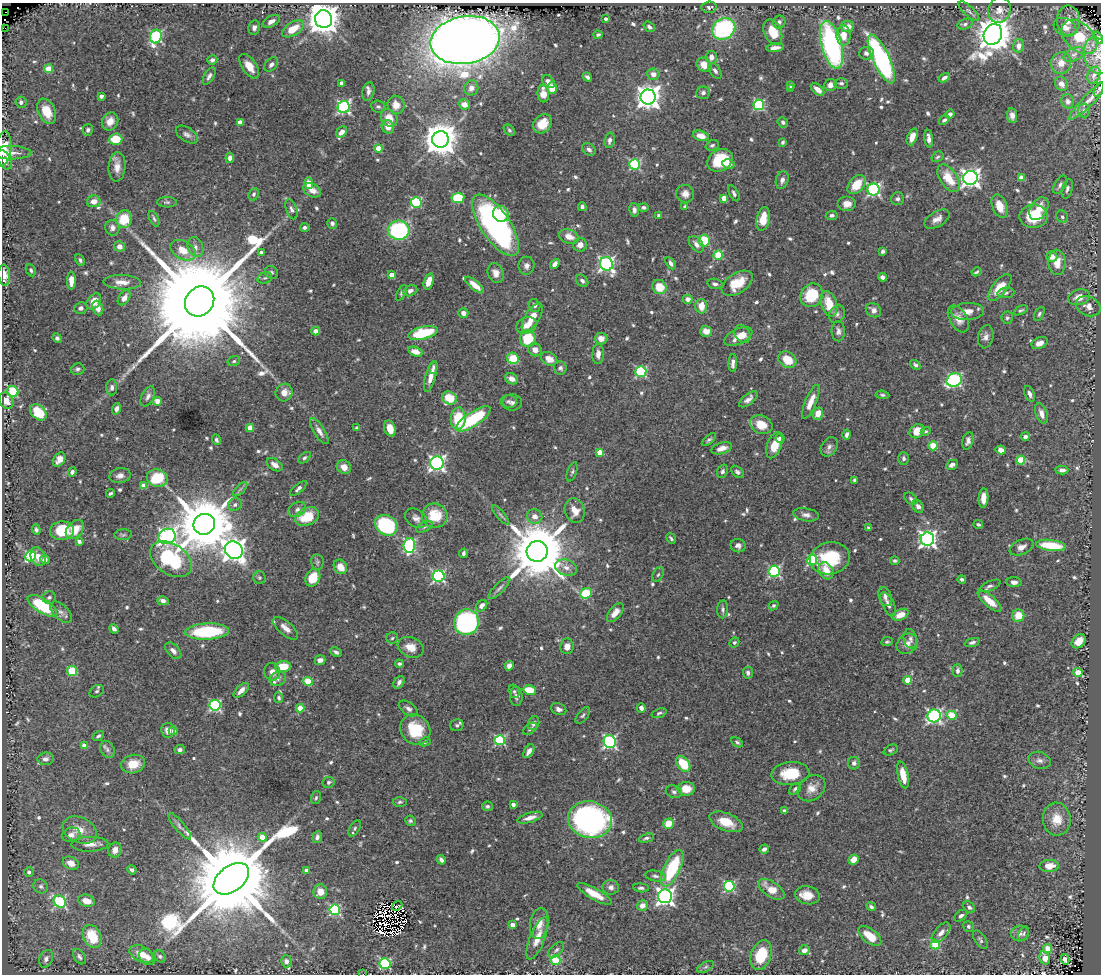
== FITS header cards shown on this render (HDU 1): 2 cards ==
NAXIS1  =                 1099
NAXIS2  =                  972

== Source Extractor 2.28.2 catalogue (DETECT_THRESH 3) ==
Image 1099 x 972 px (HDU 1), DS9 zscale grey, 1 PNG px = 1 image px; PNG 1103 x 976 px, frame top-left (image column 1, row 972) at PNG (2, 3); each listed source drawn as its Kron ellipse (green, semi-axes under 4 px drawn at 4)
Background 0.509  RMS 0.014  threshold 0.0408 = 3 sigma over >= 5 px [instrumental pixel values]
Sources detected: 721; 11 with non-positive FLUX_AUTO (blend fragments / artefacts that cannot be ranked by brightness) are neither listed nor drawn; of the other 710, the 500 brightest by FLUX_AUTO listed and drawn (210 fainter detections omitted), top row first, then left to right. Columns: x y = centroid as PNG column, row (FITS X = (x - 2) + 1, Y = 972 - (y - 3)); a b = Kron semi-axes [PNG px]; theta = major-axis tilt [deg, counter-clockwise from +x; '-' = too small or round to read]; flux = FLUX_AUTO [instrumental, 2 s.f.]
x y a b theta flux
709 7 7 5 4 2.9
999 10 13 11 67 7.1
969 11 13 5 -43 2.8
5 12 3 2 - 1300
324 19 9 8 - 1700
605 19 3 3 - 3.2
1068 20 15 11 -89 14
271 21 9 5 29 5.8
779 22 6 6 - 3.2
965 24 8 5 16 2.4
847 26 7 5 7 7.8
649 27 6 4 -37 2.6
1065 27 12 8 -28 9.1
5 28 2 2 - 5400
254 28 7 5 79 3.1
293 29 12 6 32 20
724 29 12 10 32 110
773 32 13 8 -65 20
993 34 11 9 61 2000
598 35 4 4 - 1.9
843 35 10 7 -89 11
156 37 7 5 69 120
1079 37 21 13 -42 38
1098 38 7 4 -52 3
465 40 35 23 10 2400
832 45 24 10 -75 200
1019 46 7 5 76 5.4
775 48 9 4 7 4.7
866 53 7 6 - 3.5
1074 54 11 6 26 3.8
1097 55 18 13 -75 12
711 57 6 5 - 5.1
881 59 26 8 -65 180
212 60 5 4 - 3.3
1061 63 11 10 - 8.7
271 64 8 5 49 3.4
704 65 8 6 -41 11
249 66 14 7 -55 11
49 69 4 4 - 23
715 71 8 5 -54 2.7
653 74 6 6 - 5.9
1094 75 9 6 69 3.1
209 76 9 5 60 3.4
587 77 5 3 - 2.4
944 78 6 4 33 3.1
548 82 7 5 -48 5.2
342 83 4 4 - 4.8
841 83 7 5 1 2.5
1061 84 7 6 - 6.1
791 85 4 3 - 1.7
830 85 6 6 - 6.3
471 88 7 7 - 6.5
552 88 6 5 - 13
790 89 3 3 - 1.8
818 89 8 4 -41 7.9
1099 89 8 3 64 1.7
368 92 9 6 76 3.7
703 93 7 6 - 2.8
543 94 9 6 -85 9.6
101 96 4 3 - 4.9
648 97 7 7 - 800
1089 100 28 5 45 7.6
1068 101 7 6 - 3.8
21 102 5 5 - 3.1
464 104 6 5 - 7.2
396 105 9 8 - 10
759 105 5 5 - 88
344 107 6 6 - 170
378 107 7 6 - 2.2
1084 110 7 6 - 2.4
47 111 13 8 -66 17
950 114 4 4 - 3.1
1012 116 7 5 -83 4.7
389 118 9 7 -52 12
944 120 5 4 - 2.3
110 121 9 7 58 7.6
240 122 4 4 - 8.9
783 122 5 5 - 2.3
542 124 10 8 50 15
388 127 7 6 - 7.4
88 130 6 5 - 2
509 130 6 4 -45 1.8
342 132 6 4 49 6.1
187 134 12 7 -33 3.9
701 136 8 5 -16 8.9
912 137 9 5 69 9.4
116 139 7 5 4 22
440 139 8 8 - 2100
929 139 9 4 -84 4.6
609 140 8 5 78 3.2
783 142 4 3 - 1.7
712 145 7 5 21 2
4 148 17 7 86 15
379 148 4 4 - 21
589 149 7 5 -39 3.5
11 153 20 6 0 7.9
937 157 6 4 32 1.9
230 158 5 4 - 4.7
4 160 10 6 -58 6.1
720 160 13 10 29 34
635 164 5 5 - 100
728 164 6 4 -12 4.9
117 167 15 8 86 8.7
1021 177 4 4 - 11
949 178 15 8 -56 23
970 178 7 7 - 430
782 180 9 6 74 3.7
309 183 6 4 -89 16
857 185 11 7 48 19
1060 185 10 5 60 3
1067 189 10 5 74 2.7
312 190 9 6 -28 6.9
873 190 6 6 - 180
734 193 8 4 -62 2.6
254 194 6 5 - 1.9
685 194 9 9 - 5.9
458 198 6 5 - 52
724 198 4 4 - 13
898 199 7 6 - 2.7
94 201 7 6 - 8.2
167 202 10 5 -1 2
416 202 5 5 - 85
847 204 9 7 0 7.2
1000 206 12 7 -70 10
582 207 4 3 - 2.3
644 207 5 4 - 2.3
685 207 4 4 - 4.1
291 209 10 5 -72 3.1
1039 209 12 8 59 11
634 210 7 5 -79 3.4
501 214 8 7 - 21
832 215 6 4 7 2.2
659 216 4 3 - 4.4
1034 216 14 11 1 32
1062 217 7 5 -54 2.3
124 219 9 8 - 26
154 219 8 3 -64 1.9
763 219 12 6 78 15
937 219 14 7 30 6.3
332 223 5 4 - 2.9
496 225 36 14 -56 230
305 227 5 4 - 2.6
112 228 8 7 - 3.9
399 230 11 9 -3 97
569 237 10 7 -18 8.9
704 241 6 5 - 34
696 244 9 6 -50 4.4
580 245 7 6 - 5.9
120 246 5 5 - 6.7
195 247 10 7 -69 4.4
183 250 13 9 -31 15
883 251 4 4 - 2.8
261 252 4 3 - 2.4
718 255 5 4 - 42
1052 257 5 5 - 5.9
80 260 6 4 -63 2.3
1057 262 12 8 -89 11
671 263 7 4 -60 3.2
555 264 5 4 - 4.1
606 264 7 6 - 240
526 266 9 8 - 4
31 270 6 4 -62 2
271 272 7 6 - 2
976 272 5 3 - 1.7
496 273 10 8 -68 6.3
4 275 10 6 -84 10
392 275 4 4 - 11
882 277 4 4 - 3.3
265 278 7 5 18 1.9
71 281 9 4 89 11
429 281 8 4 72 8.9
582 281 7 5 -44 2.8
122 282 19 7 -3 8.9
737 283 17 10 33 23
715 284 8 5 -10 2.8
475 285 11 4 -40 9.9
659 287 7 7 - 18
1000 288 16 7 50 19
410 291 7 5 26 3.8
402 293 8 4 64 1.9
1006 293 8 5 10 2.3
812 295 12 10 52 39
1079 297 11 7 16 9.1
124 298 8 5 55 5.5
688 299 5 4 - 5.4
94 301 9 6 53 13
200 301 16 14 49 44000
829 304 13 7 -73 20
535 305 7 5 -62 2.6
701 306 7 6 - 11
1088 306 13 9 -24 6.4
81 308 6 5 - 2.8
98 308 7 5 -68 7.4
873 310 8 6 -35 6
1021 310 8 4 24 1.7
967 311 16 8 4 9.4
463 313 5 5 - 4.7
837 314 9 7 55 3.4
1039 314 7 4 62 1.9
532 317 16 7 58 13
1007 318 6 6 - 2.1
958 319 15 8 -59 9.4
526 325 11 8 19 8.2
316 331 4 4 - 9.7
706 331 6 5 - 6.6
838 331 10 7 -88 3.9
423 333 15 6 13 44
743 334 9 7 -61 5.5
738 337 15 7 25 9.4
986 337 11 7 78 5
57 338 5 4 - 2.3
601 338 6 6 - 6.5
528 339 8 8 - 34
1040 343 8 5 23 5.8
535 350 7 6 - 6.1
415 352 7 4 -16 8.3
598 354 10 5 87 5.1
513 358 6 5 - 35
549 359 8 6 -28 8.3
787 360 10 7 -33 19
234 361 6 5 - 1.7
733 363 9 4 87 4
915 365 6 4 -38 1.8
433 367 6 3 87 2.1
560 368 7 6 - 2.6
77 369 7 5 16 2.4
641 372 5 5 - 83
431 376 16 5 75 8.5
512 379 7 5 -26 7.5
954 380 8 6 23 150
112 387 8 5 84 3
13 392 6 5 - 70
284 393 9 8 - 7.6
1030 394 8 5 -68 3.8
882 395 7 4 -6 1.7
148 396 11 6 64 3.7
449 398 8 6 -24 22
748 399 11 5 39 4.9
6 401 9 6 -61 8.6
157 401 4 4 - 11
508 401 8 6 5 2.6
512 402 9 8 - 3.5
811 402 18 5 67 12
116 409 6 4 75 3.4
38 412 9 6 -44 25
1041 413 10 6 -70 6.1
818 414 6 5 - 11
458 419 11 7 85 38
473 419 20 7 33 69
761 425 11 9 -24 17
250 428 4 4 - 15
357 428 4 3 - 1.8
390 428 8 5 -72 10
319 431 15 5 -58 5.7
917 431 8 6 37 14
926 431 5 4 - 1.8
846 435 5 3 - 2.6
1025 437 4 4 - 3.3
780 438 4 4 - 4.4
216 440 5 4 - 1.9
709 440 8 4 40 2
968 441 9 5 75 3.6
774 445 14 7 69 18
933 446 4 4 - 39
829 447 10 7 57 4
722 448 10 5 17 6.9
1001 450 5 4 - 7.6
600 452 4 4 - 15
305 458 7 4 36 2
904 458 6 5 - 2.7
59 459 8 5 57 6.3
1021 460 4 4 - 27
437 463 6 6 - 260
275 465 9 5 -34 5.5
952 465 6 4 29 3.7
344 467 7 6 - 7
1062 470 6 4 3 3.9
722 471 7 5 70 2.6
72 472 5 4 - 2.7
572 472 10 4 70 2.1
737 472 7 5 -42 2.6
120 476 11 7 11 4.5
157 478 10 8 -17 44
855 480 4 3 - 2.1
144 486 4 4 - 8.8
298 488 10 4 40 2.8
240 489 9 3 45 1.9
111 493 4 3 - 1.8
983 498 10 5 87 8.2
911 499 7 5 -40 2.2
235 505 7 6 - 2.8
918 507 7 5 -59 3
297 509 9 7 32 3.7
575 511 12 10 -72 10
501 515 12 4 -49 2.2
806 515 13 6 -9 4.6
435 516 13 12 - 26
535 516 8 7 - 6.6
307 517 13 8 24 28
416 518 12 8 -35 5
204 524 11 10 - 7700
386 525 12 9 -35 95
978 525 5 4 - 1.8
424 527 9 5 28 2
869 528 4 3 - 2
36 530 5 4 - 2.2
75 530 11 7 46 14
62 531 12 9 5 26
123 535 9 5 4 2.1
167 536 8 7 - 280
671 538 6 2 -52 1.7
927 539 7 6 - 330
79 541 4 3 - 3.4
409 545 7 6 - 110
1051 545 15 5 -7 34
738 546 7 6 - 3.3
1021 547 12 7 25 5
234 550 9 8 - 750
537 551 10 10 - 8300
463 553 5 3 - 2.3
31 556 5 5 - 78
38 557 10 7 -67 8.5
830 558 20 16 11 49
171 559 23 15 -32 110
45 560 4 4 - 4.2
812 560 5 5 - 87
895 561 5 4 - 1.7
317 562 8 6 -81 2
340 567 8 6 -57 11
566 567 11 8 -14 6.2
774 571 5 5 - 120
826 571 9 7 -57 13
658 575 7 5 62 1.8
439 576 6 6 - 150
259 578 6 6 - 1.7
313 578 9 7 63 22
962 579 4 3 - 2
1014 582 7 5 -3 3.5
990 586 11 4 23 2.8
499 588 15 5 46 3.1
586 593 6 5 - 30
885 596 10 6 -70 3.5
49 597 7 6 - 2.4
163 601 6 4 -15 4
990 601 15 5 -40 16
888 604 13 6 -64 4.6
42 606 16 7 -33 54
482 606 6 5 - 6.3
774 606 5 4 - 1.7
723 609 9 5 86 2.5
61 612 13 7 -43 4.4
615 613 11 5 51 8.5
900 615 8 5 24 11
1018 616 6 6 - 14
466 622 13 12 - 190
286 628 15 7 -40 7.8
114 629 5 3 - 3.1
207 632 22 8 3 67
392 638 6 5 - 1.9
910 639 10 6 -76 3.4
1079 641 8 6 45 13
887 642 6 4 10 1.7
972 642 8 4 17 2.7
734 643 5 4 - 1.7
907 644 11 9 38 6.7
567 646 8 6 85 7.2
411 647 13 10 -23 11
173 651 10 6 -47 4.8
336 652 6 4 -28 2.3
320 660 5 4 - 4
399 664 4 3 - 1.9
283 666 8 5 4 22
509 666 5 4 - 4.9
72 671 5 5 - 29
958 671 6 5 - 2.7
272 672 9 8 - 4.9
748 673 6 5 - 3.1
1078 673 4 4 - 26
278 679 8 7 - 3.4
908 680 4 4 - 21
308 681 5 4 - 33
399 682 7 5 56 3.8
241 690 9 5 44 5.9
530 690 6 4 -13 21
97 691 8 5 34 1.8
514 691 7 5 -74 1.7
516 696 10 6 -88 3.4
279 698 5 4 - 1.8
215 705 5 5 - 120
300 708 4 4 - 17
641 708 5 4 - 4.3
408 709 10 6 -37 3.4
559 709 8 5 -20 3.6
659 713 8 4 18 1.8
583 715 10 5 51 2.3
952 715 5 4 - 39
934 716 6 6 - 220
534 723 7 5 67 3.3
457 725 7 5 15 2.4
530 729 8 5 35 2
168 730 7 6 - 6.4
415 730 16 14 -46 32
173 731 5 4 - 2.9
98 736 6 4 34 2.2
500 740 5 5 - 88
425 742 6 4 28 1.8
610 742 6 6 - 170
737 742 6 4 -33 2
84 746 4 4 - 11
107 750 9 7 -60 3.3
180 750 5 4 - 2.4
891 750 7 5 25 1.9
529 751 8 4 59 4.7
45 759 8 6 7 4
1040 760 11 8 -18 4.4
854 763 6 6 - 3.1
133 764 12 9 15 15
683 764 9 6 -54 28
790 773 19 11 5 30
903 775 14 5 -77 15
329 782 6 5 - 2
811 788 15 12 39 10
686 789 8 7 - 14
795 789 7 4 46 2.1
674 792 8 6 -21 2.6
316 798 6 5 - 1.8
400 802 7 4 3 1.8
513 804 4 3 - 4.6
487 806 5 4 - 2
785 811 4 4 - 3.5
530 818 13 5 16 6.7
1057 819 16 14 -83 17
590 820 22 18 -10 280
410 821 5 5 - 1.8
726 822 17 9 -21 17
668 824 5 5 - 16
180 826 16 5 -50 3.2
355 828 9 5 59 2
80 830 18 12 -25 14
71 835 9 7 17 5.6
262 837 4 4 - 16
317 837 6 4 70 3.1
646 838 7 3 15 2
90 844 18 7 1 7.2
764 849 5 4 - 3.3
115 850 7 6 - 5.6
441 860 5 3 - 2.8
854 860 5 4 - 13
71 863 8 6 -25 7.7
1049 866 9 6 3 14
672 868 20 8 65 58
132 870 5 3 - 2
306 870 4 3 - 4.2
29 872 5 4 - 3.6
655 876 10 5 -10 3.1
231 879 20 12 38 23000
41 886 7 6 - 2.7
729 886 5 5 - 95
611 887 8 7 - 4.3
641 888 8 4 -5 2.2
771 889 15 7 -33 17
320 892 7 7 - 9.5
594 894 19 5 -29 15
807 895 12 9 -12 13
665 896 7 7 - 360
60 901 7 5 -35 110
86 901 8 6 -17 10
642 905 5 5 - 6.2
397 906 6 2 39 2.4
871 907 5 3 - 2
969 907 6 5 - 2.5
335 910 5 5 - 100
961 916 7 4 39 2.5
539 924 15 9 81 10
512 925 4 4 - 7.4
968 926 6 5 - 1.8
941 933 12 6 49 5.5
1020 934 9 8 - 4
1024 934 7 4 69 2
92 936 12 9 -64 27
870 936 13 7 -37 15
537 938 23 7 68 13
980 940 10 5 -56 2.2
935 944 5 5 - 56
1047 949 4 4 - 26
556 950 10 5 45 2.8
804 950 5 5 - 5.4
141 954 13 8 -26 9.7
761 955 15 10 71 36
160 956 7 5 -44 1.9
79 957 8 5 -58 2.4
147 957 9 6 -45 5.7
1045 958 7 5 -73 7.9
46 959 9 6 67 3.7
1065 959 5 4 - 4.8
556 960 5 4 - 53
286 961 6 5 - 3.4
385 964 5 5 - 92
706 967 9 5 27 2.2
363 974 2 2 - 46
At the frame edge (FLAGS 8, measured only in part): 8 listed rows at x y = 1098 38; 1097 55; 1099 89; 4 148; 4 160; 4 275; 537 938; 363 974
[210 fainter detections neither listed nor drawn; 11 non-positive-flux detections neither listed nor drawn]